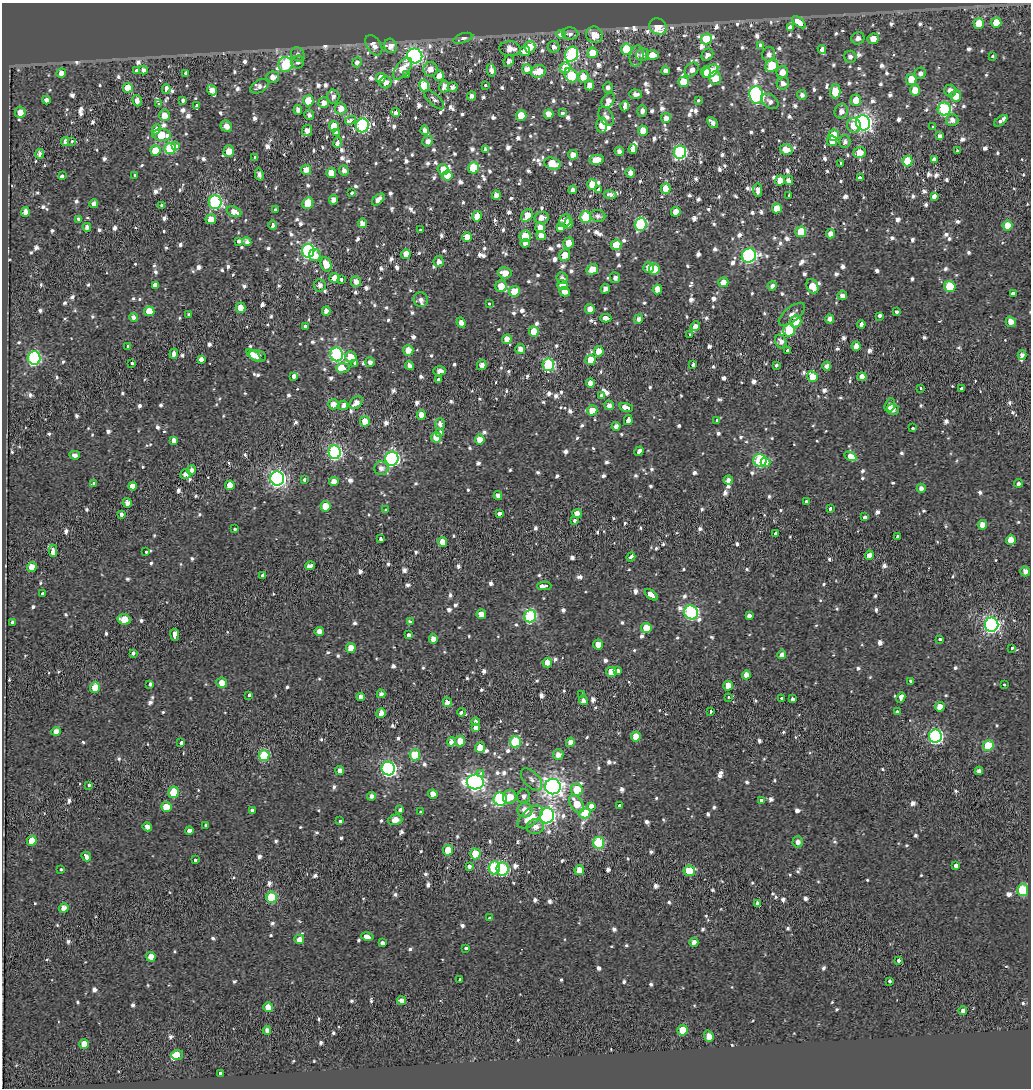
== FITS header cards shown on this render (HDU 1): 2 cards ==
NAXIS1  =                 1029
NAXIS2  =                 1086

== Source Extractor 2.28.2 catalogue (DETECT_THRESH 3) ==
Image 1029 x 1086 px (HDU 1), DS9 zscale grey, 1 PNG px = 1 image px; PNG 1033 x 1090 px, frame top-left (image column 1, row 1086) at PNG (2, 3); each listed source drawn as its Kron ellipse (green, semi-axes under 4 px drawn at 4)
Background -0.566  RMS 0.31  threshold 0.93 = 3 sigma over >= 5 px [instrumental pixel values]
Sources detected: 1274; of the 1274, the 500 brightest by FLUX_AUTO listed and drawn (774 fainter detections omitted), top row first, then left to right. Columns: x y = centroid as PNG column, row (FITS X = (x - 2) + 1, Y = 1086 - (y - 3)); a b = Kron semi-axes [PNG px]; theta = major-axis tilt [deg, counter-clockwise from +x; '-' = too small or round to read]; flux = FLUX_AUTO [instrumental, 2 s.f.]
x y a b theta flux
799 22 8 4 -38 1600
996 23 5 5 - 490
979 24 5 5 - 470
658 27 9 7 -36 510
791 27 3 3 - 2000
561 34 4 3 - 310
570 34 8 6 -4 110
594 35 8 8 - 330
463 38 10 5 19 100
858 38 6 6 - 150
706 39 5 5 - 650
873 39 6 5 - 330
374 45 11 7 -56 190
761 45 3 3 - 170
390 46 7 6 - 200
530 47 6 5 - 290
554 47 6 5 - 120
510 49 10 7 -4 230
626 49 5 5 - 700
822 49 4 4 - 810
525 51 5 5 - 240
592 53 5 5 - 490
298 54 7 6 - 96
571 54 8 6 62 3400
769 54 7 6 - 130
643 55 7 6 - 120
652 55 6 5 - 240
707 55 6 5 - 110
415 56 8 7 - 6000
637 56 11 6 80 120
850 57 6 6 - 99
993 57 3 3 - 120
509 61 6 5 - 110
298 62 6 6 - 96
357 62 5 4 - 110
285 64 7 7 - 1900
772 66 7 6 - 1000
565 68 6 5 - 410
403 69 13 6 51 390
430 69 7 7 - 210
527 69 5 5 - 160
136 70 3 3 - 260
143 70 4 4 - 120
491 70 6 4 -79 130
692 70 8 6 47 140
539 71 7 6 - 440
665 71 4 4 - 130
710 71 8 5 34 760
706 72 5 4 - 360
782 72 6 6 - 250
61 73 5 4 - 160
186 73 3 3 - 230
920 73 6 5 - 95
407 75 3 3 - 270
571 75 8 6 -51 1500
439 76 5 4 - 180
273 77 6 5 - 160
583 77 5 5 - 290
381 78 5 4 - 310
715 78 7 6 - 370
911 79 5 5 - 480
386 82 6 6 - 160
683 82 5 5 - 510
783 83 6 6 - 120
485 85 3 3 - 460
589 85 5 4 - 230
259 86 10 6 30 96
424 86 6 5 - 650
444 87 6 5 - 160
452 87 5 4 - 130
128 88 5 5 - 440
608 88 5 5 - 95
166 89 5 3 - 470
212 90 5 4 - 170
915 90 5 5 - 280
835 91 7 5 89 430
950 91 6 6 - 150
636 94 6 5 - 100
756 95 9 7 -82 4800
802 95 5 4 - 94
333 96 7 6 - 100
472 96 4 4 - 130
956 96 5 5 - 330
46 100 4 4 - 130
434 100 13 5 -44 95
608 100 8 5 57 130
856 100 5 5 - 290
137 101 6 4 -72 120
183 101 4 3 - 250
308 101 5 5 - 760
698 101 3 3 - 140
770 101 9 6 -35 110
324 103 5 5 - 180
159 104 3 3 - 190
197 106 4 3 - 830
625 106 5 4 - 410
341 109 6 5 - 200
944 109 6 6 - 2700
298 110 5 4 - 120
642 111 5 4 - 110
841 111 7 6 - 130
20 112 5 5 - 230
396 112 4 4 - 420
562 113 4 3 - 300
549 114 5 4 - 210
164 115 6 5 - 240
309 115 5 4 - 99
521 115 5 5 - 430
606 117 10 6 -63 130
666 118 5 5 - 150
350 120 5 3 - 230
952 120 6 5 - 140
1001 121 7 3 37 370
712 122 6 4 -48 100
863 123 7 7 - 9000
362 125 7 6 - 3800
602 125 7 5 89 290
854 125 7 6 - 380
226 126 6 5 - 170
334 126 5 5 - 470
932 127 4 3 - 140
156 129 5 3 - 720
307 130 6 5 - 160
425 130 5 4 - 130
643 131 5 5 - 270
336 133 3 3 - 250
162 135 9 6 -3 510
834 135 6 5 - 410
940 136 4 4 - 120
65 141 4 4 - 97
72 141 3 3 - 160
428 141 5 5 - 130
832 141 5 5 - 200
845 142 6 5 - 94
338 143 5 3 - 660
175 146 3 3 - 350
170 148 6 5 - 1500
633 149 5 4 - 160
786 149 6 5 - 280
485 150 3 3 - 230
155 151 5 5 - 610
229 151 6 5 - 240
619 151 4 4 - 94
957 151 3 3 - 440
680 152 6 6 - 3600
860 153 6 5 - 350
40 154 5 4 - 110
573 155 5 4 - 180
254 157 3 3 - 880
934 159 3 3 - 3900
596 160 7 5 7 330
907 161 5 5 - 790
552 163 8 5 -18 510
841 163 3 3 - 240
473 168 5 5 - 880
306 170 5 5 - 200
344 170 5 5 - 100
443 170 5 5 - 320
331 173 5 5 - 310
630 173 5 4 - 130
134 175 3 3 - 290
259 175 6 4 -77 110
62 176 4 3 - 490
447 176 5 5 - 480
860 178 4 3 - 340
780 180 5 5 - 250
789 180 5 4 - 120
592 184 5 5 - 380
666 189 5 5 - 410
573 190 4 4 - 120
599 190 4 3 - 640
758 190 7 4 -83 120
352 193 3 3 - 100
496 195 4 4 - 160
610 195 6 4 -10 110
789 195 3 3 - 270
935 196 3 3 - 2300
378 199 7 4 42 140
334 200 5 4 - 190
215 202 6 6 - 3300
308 203 6 5 - 550
94 204 4 4 - 130
161 205 3 3 - 150
777 208 5 5 - 420
275 210 3 3 - 570
25 212 5 4 - 160
234 212 8 5 -20 190
676 212 5 4 - 260
527 215 7 5 52 290
477 216 5 4 - 270
598 216 7 6 - 98
586 217 5 5 - 1200
541 218 7 6 - 150
79 219 4 3 - 260
211 219 5 5 - 240
565 221 7 5 52 190
362 223 5 4 - 180
568 223 5 4 - 100
641 224 6 6 - 2600
273 225 4 3 - 850
1008 226 5 5 - 560
87 227 4 4 - 110
540 227 5 4 - 200
561 228 4 3 - 2300
420 230 3 3 - 150
801 232 5 5 - 710
830 234 4 4 - 160
541 235 4 4 - 220
525 236 6 6 - 640
467 237 5 5 - 330
239 242 3 3 - 620
247 242 4 4 - 110
525 243 4 4 - 99
569 243 5 5 - 240
616 245 5 5 - 450
308 251 7 6 - 3700
406 254 5 4 - 690
315 255 6 6 - 250
565 255 6 5 - 290
749 256 7 7 - 5000
439 262 5 5 - 120
326 264 7 5 -69 330
648 268 5 5 - 170
592 269 6 5 - 370
654 269 5 5 - 350
505 273 7 5 -11 260
335 278 5 5 - 270
562 278 6 5 - 100
615 278 5 5 - 96
341 279 3 3 - 260
356 282 5 5 - 130
723 282 5 5 - 250
155 285 4 3 - 1300
320 285 6 6 - 120
562 285 5 5 - 310
501 286 5 5 - 330
772 286 5 4 - 100
812 286 7 5 -62 400
950 286 5 5 - 780
605 289 4 4 - 110
657 289 5 4 - 210
514 291 5 5 - 440
565 292 6 4 -19 150
1013 294 4 3 - 810
842 296 5 4 - 130
421 300 7 7 - 94
489 303 3 3 - 230
241 308 5 5 - 280
590 309 5 4 - 170
149 311 5 5 - 380
326 311 4 4 - 130
896 312 3 3 - 200
792 314 16 7 39 140
189 315 3 3 - 240
879 316 4 3 - 410
133 317 4 4 - 110
606 318 5 3 - 1200
639 319 4 4 - 99
830 319 4 4 - 120
796 321 6 5 - 410
1011 322 5 4 - 180
461 323 5 4 - 150
861 324 4 3 - 380
695 326 5 4 - 140
306 327 4 3 - 330
789 330 6 6 - 1600
534 331 5 5 - 370
689 335 3 3 - 120
507 339 5 4 - 210
781 341 7 5 -63 130
856 346 4 4 - 190
127 347 4 3 - 260
520 349 5 5 - 160
408 350 5 5 - 230
788 350 3 3 - 200
599 351 5 5 - 280
174 354 5 4 - 140
336 354 7 6 - 3400
254 355 8 4 -38 150
1022 355 5 4 - 120
257 356 8 5 -15 230
351 357 6 5 - 340
34 358 6 6 - 3600
202 360 4 3 - 940
590 360 5 5 - 410
370 362 5 5 - 110
132 363 3 3 - 250
355 363 4 3 - 230
693 364 3 3 - 420
482 365 5 4 - 130
548 365 6 6 - 2400
409 366 4 4 - 110
776 366 3 3 - 330
827 366 4 4 - 120
343 368 7 5 2 1200
440 371 6 4 2 100
294 376 4 3 - 750
812 377 5 5 - 380
862 377 4 4 - 170
438 379 4 3 - 220
590 383 4 4 - 170
921 388 3 3 - 130
962 389 3 3 - 160
601 396 4 3 - 170
356 403 7 5 40 180
333 404 5 5 - 180
343 405 5 4 - 150
609 405 5 5 - 110
890 405 7 5 66 110
626 407 7 3 -17 1600
893 409 6 5 - 150
592 410 5 5 - 370
421 415 5 4 - 180
628 420 5 4 - 1300
717 420 4 3 - 250
365 422 5 5 - 450
440 424 6 5 - 120
616 426 4 4 - 99
913 428 3 3 - 840
440 432 3 3 - 230
436 437 5 5 - 370
480 439 5 5 - 270
174 440 4 3 - 910
639 451 5 3 - 580
335 452 7 6 - 3800
75 455 5 4 - 95
850 456 6 4 -29 1600
392 459 7 6 - 4700
760 460 6 6 - 2500
766 462 5 4 - 290
381 468 7 7 - 130
192 470 4 4 - 110
185 474 5 5 - 110
277 479 7 7 - 8000
304 479 3 3 - 130
728 480 4 4 - 110
334 482 4 4 - 200
93 483 4 3 - 310
1019 483 4 3 - 640
230 485 5 4 - 310
133 486 4 3 - 6300
921 488 4 4 - 96
498 496 5 4 - 110
806 501 3 3 - 160
127 503 5 4 - 140
326 506 5 5 - 420
830 509 3 3 - 210
385 510 3 3 - 150
577 513 5 4 - 130
122 514 4 3 - 230
499 514 4 3 - 250
865 517 4 3 - 230
574 520 3 3 - 190
983 525 5 4 - 260
235 529 3 3 - 170
776 533 3 3 - 410
898 537 3 3 - 210
380 539 3 3 - 250
1011 540 5 5 - 300
442 542 5 4 - 260
53 551 6 3 90 960
146 552 3 3 - 290
869 555 5 4 - 140
631 557 5 3 - 420
310 566 5 3 - 1300
32 567 5 4 - 280
1025 571 5 5 - 120
263 576 3 3 - 490
544 586 7 3 1 940
43 594 3 3 - 270
651 595 7 4 -38 1000
691 612 7 6 - 3500
481 614 5 4 - 190
530 616 6 6 - 2900
749 616 4 3 - 450
124 619 6 5 - 390
410 621 3 3 - 250
13 622 4 3 - 450
991 625 7 7 - 7900
646 628 5 5 - 350
319 631 4 4 - 130
175 635 6 3 -83 650
408 635 4 3 - 700
433 639 4 4 - 160
940 639 3 3 - 160
598 645 5 5 - 230
351 648 5 5 - 240
1012 648 3 3 - 180
134 653 4 3 - 280
782 655 4 4 - 110
547 663 5 5 - 200
617 671 3 3 - 690
612 672 5 5 - 400
746 675 4 4 - 170
910 681 3 3 - 310
222 683 5 5 - 210
150 684 4 3 - 340
1004 685 3 3 - 95
728 686 5 4 - 240
95 687 5 5 - 360
381 694 4 4 - 94
249 695 4 3 - 180
582 695 3 3 - 210
361 697 4 4 - 130
728 697 3 3 - 99
782 698 3 3 - 200
901 698 5 3 - 1600
792 699 4 3 - 400
583 700 5 4 - 110
447 702 5 4 - 140
940 707 5 5 - 220
711 711 3 3 - 150
897 711 3 3 - 330
461 712 4 3 - 430
381 713 5 4 - 190
476 722 4 4 - 100
475 728 4 3 - 1200
56 731 5 4 - 170
935 736 6 6 - 4100
636 737 5 5 - 350
460 741 5 5 - 380
451 742 4 4 - 130
515 742 6 5 - 1200
570 742 5 4 - 150
181 743 3 3 - 350
988 746 5 5 - 920
480 747 5 5 - 280
558 754 5 5 - 160
415 755 5 5 - 800
264 756 5 5 - 1400
388 768 7 6 - 5300
340 770 4 4 - 110
979 771 4 4 - 110
481 773 4 3 - 140
531 779 13 7 -47 120
475 782 8 7 - 9100
89 785 3 3 - 140
553 787 8 7 - 13000
577 790 6 6 - 550
173 792 6 5 - 560
433 794 5 4 - 210
372 796 4 4 - 100
524 796 7 6 - 99
510 797 7 6 - 340
500 799 6 6 - 2600
761 800 4 3 - 300
576 804 10 6 -57 420
591 806 4 4 - 500
619 806 3 3 - 300
166 807 5 5 - 420
252 810 4 3 - 230
400 810 4 3 - 260
525 810 7 7 - 270
421 812 3 3 - 140
585 813 5 5 - 820
547 816 8 7 - 6900
530 817 15 7 41 540
395 820 7 5 15 230
340 821 3 3 - 130
206 825 3 3 - 150
535 826 8 7 - 160
147 827 4 4 - 160
189 830 4 3 - 410
32 841 5 4 - 370
798 842 5 5 - 120
599 843 6 5 - 1300
448 850 5 5 - 430
475 854 5 5 - 680
86 856 5 3 - 800
195 860 4 3 - 330
956 865 3 3 - 750
469 866 3 3 - 570
494 868 6 5 - 1700
61 869 3 3 - 98
502 869 6 6 - 2400
579 870 5 5 - 280
689 871 6 5 - 670
1023 890 6 5 - 1500
271 897 5 5 - 1000
758 903 3 3 - 360
64 908 4 4 - 170
490 918 3 3 - 160
367 936 6 3 -12 960
299 939 5 5 - 160
694 942 4 4 - 140
382 943 4 3 - 610
466 948 3 3 - 140
151 957 5 4 - 280
898 960 3 3 - 290
460 980 3 3 - 210
890 981 4 3 - 97
401 1001 4 4 - 120
268 1007 5 4 - 250
963 1011 4 4 - 110
267 1030 4 4 - 130
683 1030 5 5 - 600
709 1036 6 4 -71 200
84 1044 5 4 - 270
177 1055 6 4 16 3700
220 1073 3 3 - 130
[774 fainter detections neither listed nor drawn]